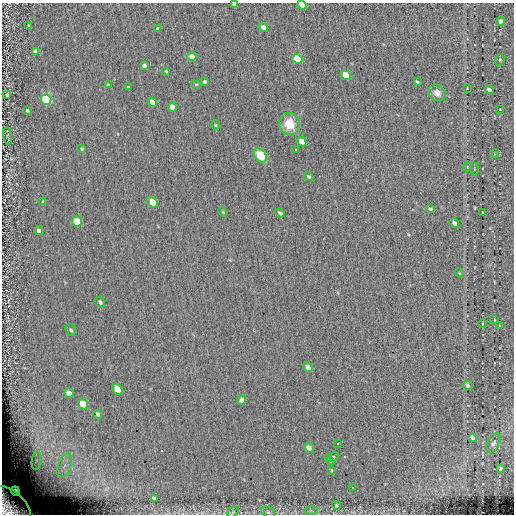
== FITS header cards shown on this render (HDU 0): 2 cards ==
NAXIS1  =                  512 / length of data axis 1
NAXIS2  =                  512 / length of data axis 2

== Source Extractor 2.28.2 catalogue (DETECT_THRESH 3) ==
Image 512 x 512 px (HDU 0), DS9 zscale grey, 1 PNG px = 1 image px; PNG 516 x 516 px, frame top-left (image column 1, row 512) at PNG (2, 3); each listed source drawn as its Kron ellipse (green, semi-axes under 4 px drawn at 4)
Background 0.025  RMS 4.9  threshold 14.7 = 3 sigma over >= 5 px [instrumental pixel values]
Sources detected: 79; all 79 listed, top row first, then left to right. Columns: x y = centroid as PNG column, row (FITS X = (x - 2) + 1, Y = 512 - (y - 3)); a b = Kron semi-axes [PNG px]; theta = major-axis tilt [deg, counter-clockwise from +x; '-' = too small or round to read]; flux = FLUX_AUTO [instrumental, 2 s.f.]
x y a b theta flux
234 4 4 3 - 840
302 5 5 4 - 6000
501 21 4 4 - 1800
29 25 3 3 - 460
263 27 5 4 - 2100
158 29 4 4 - 1300
36 51 4 4 - 1900
192 57 5 4 - 4200
297 59 5 4 - 13000
500 60 6 4 70 460
144 66 4 4 - 1300
166 71 3 3 - 410
346 75 5 4 - 9900
204 82 4 3 - 650
417 82 4 2 - 510
196 84 5 3 - 290
108 85 4 4 - 460
128 87 3 3 - 460
467 88 3 2 - 190
489 90 4 4 - 1500
437 93 9 7 -37 2500
7 95 4 3 - 1100
46 100 5 5 - 34000
152 102 5 4 - 4500
172 107 5 4 - 3500
500 109 3 2 - 180
27 110 3 3 - 570
289 124 11 10 - 6300
216 125 5 3 - 290
8 136 9 4 -80 430
302 142 5 4 - 3500
82 149 4 3 - 410
295 150 3 3 - 1000
494 154 4 3 - 250
260 155 8 5 -50 8900
467 167 4 3 - 330
474 169 6 2 -85 260
309 177 5 4 - 520
43 202 3 3 - 490
152 202 5 5 - 6300
430 209 4 3 - 530
223 212 5 3 - 330
280 213 5 3 - 640
482 213 3 2 - 300
77 222 5 5 - 10000
454 223 5 4 - 1500
39 231 4 4 - 1700
459 273 5 3 - 250
100 302 6 4 -49 740
494 320 3 2 - 300
482 324 4 2 - 270
499 326 3 2 - 270
71 330 7 4 -55 630
308 367 5 4 - 1900
468 385 5 4 - 740
117 389 6 5 - 8200
69 393 5 4 - 3200
241 400 5 4 - 910
83 404 5 5 - 6900
98 414 4 4 - 660
473 438 4 4 - 1200
337 443 3 3 - 250
493 443 10 5 63 970
309 448 5 4 - 1700
333 457 6 3 35 600
328 459 3 2 - 520
36 460 9 4 82 970
330 462 3 2 - 680
64 466 13 6 68 2600
500 469 4 3 - 440
331 470 4 3 - 350
352 487 2 2 - 200
15 491 4 4 - 1500
154 498 4 3 - 750
336 505 4 4 - 430
9 507 25 16 -43 14000
311 510 6 4 -1 570
233 512 6 4 45 490
268 512 7 5 -30 680
At the frame edge (FLAGS 8, measured only in part): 3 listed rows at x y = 234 4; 302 5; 9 507